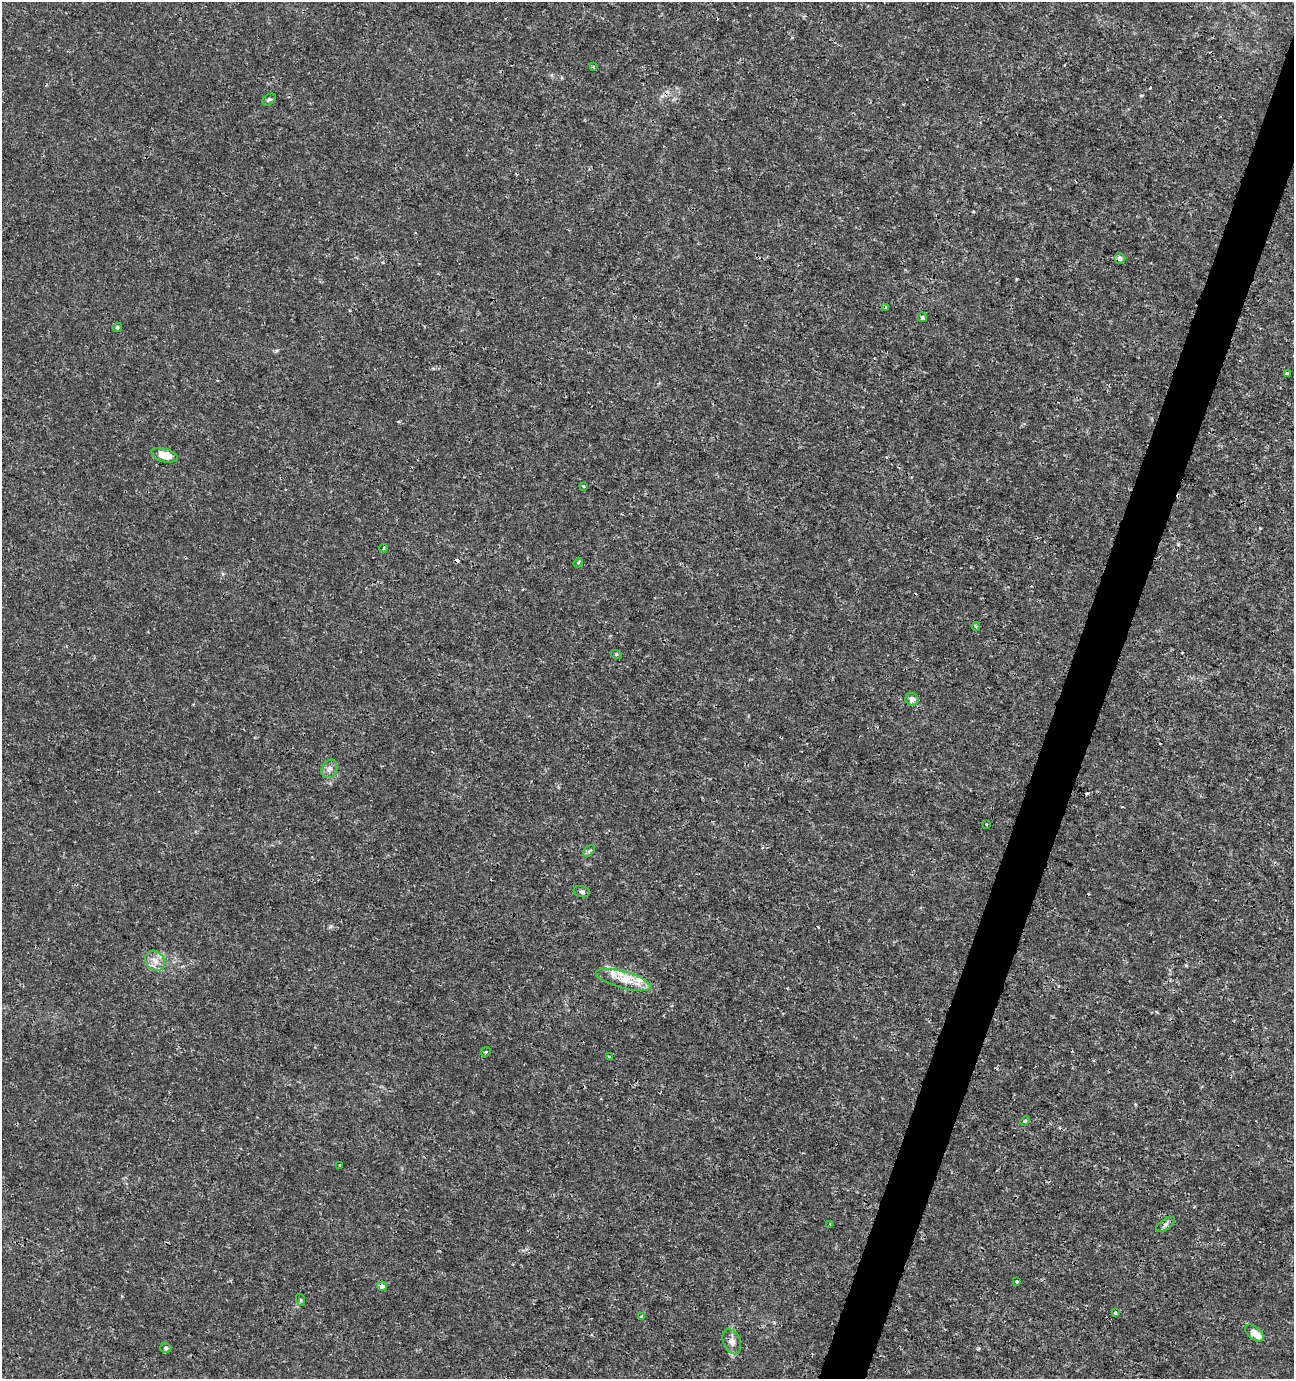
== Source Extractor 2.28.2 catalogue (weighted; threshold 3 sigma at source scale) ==
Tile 10 of 4 x 4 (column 2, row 3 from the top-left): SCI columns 1503-2794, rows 1386-2762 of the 5654 x 5517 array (HDU 1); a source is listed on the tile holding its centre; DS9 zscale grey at full resolution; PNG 1296 x 1381 px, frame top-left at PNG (2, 2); each listed source drawn as its Kron ellipse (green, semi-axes under 4 px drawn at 4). Shown black and unused: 3% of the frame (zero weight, under 3 of 4 exposures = <1% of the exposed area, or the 3 px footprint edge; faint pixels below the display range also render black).
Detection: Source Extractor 2.28.2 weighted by HDU 2 'WHT'; one run over the whole footprint, this tile lists its part. Background 0.0017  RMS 0.001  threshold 0.00448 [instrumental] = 3 sigma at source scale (4.5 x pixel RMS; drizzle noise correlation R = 1.50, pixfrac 1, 0.0396/0.0396 arcsec/px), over >= 5 px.
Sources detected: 42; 3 cosmic-ray / hot-pixel residue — neither listed nor drawn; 5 inside a brighter listed object's ellipse — not listed separately; the other 34 listed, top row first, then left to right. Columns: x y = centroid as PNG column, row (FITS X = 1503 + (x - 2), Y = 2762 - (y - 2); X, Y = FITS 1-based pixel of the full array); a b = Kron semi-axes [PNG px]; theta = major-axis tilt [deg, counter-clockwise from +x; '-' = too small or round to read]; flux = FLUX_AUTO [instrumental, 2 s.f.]
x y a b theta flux
593 67 4 3 - 0.12
269 99 7 5 35 0.2
1120 258 6 5 - 0.35
886 307 3 3 - 0.15
922 317 5 4 - 0.35
117 327 5 4 - 0.15
1287 374 4 3 - 0.59
164 455 13 6 -15 1.5
583 486 4 4 - 0.13
384 548 4 3 - 0.11
578 562 5 4 - 0.14
976 626 4 3 - 0.14
616 654 6 4 -17 0.11
912 699 6 6 - 0.53
329 769 9 7 62 0.44
986 824 3 2 - 0.1
589 851 7 4 45 0.17
582 892 8 5 -17 0.26
155 961 11 9 -43 0.79
623 980 28 8 -16 1.5
486 1052 5 4 - 0.14
609 1057 4 3 - 0.11
1025 1121 5 3 - 0.14
339 1165 3 3 - 0.13
830 1224 3 3 - 0.071
1165 1224 11 5 35 0.31
1017 1282 3 3 - 0.17
382 1286 5 4 - 0.55
301 1300 6 4 -72 0.13
1115 1313 3 3 - 0.29
641 1317 3 3 - 0.11
1254 1333 11 6 -41 1.4
732 1342 13 8 -66 0.59
166 1348 5 5 - 0.17
Overlapping masked pixels (flux is a lower limit): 1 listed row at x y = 382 1286